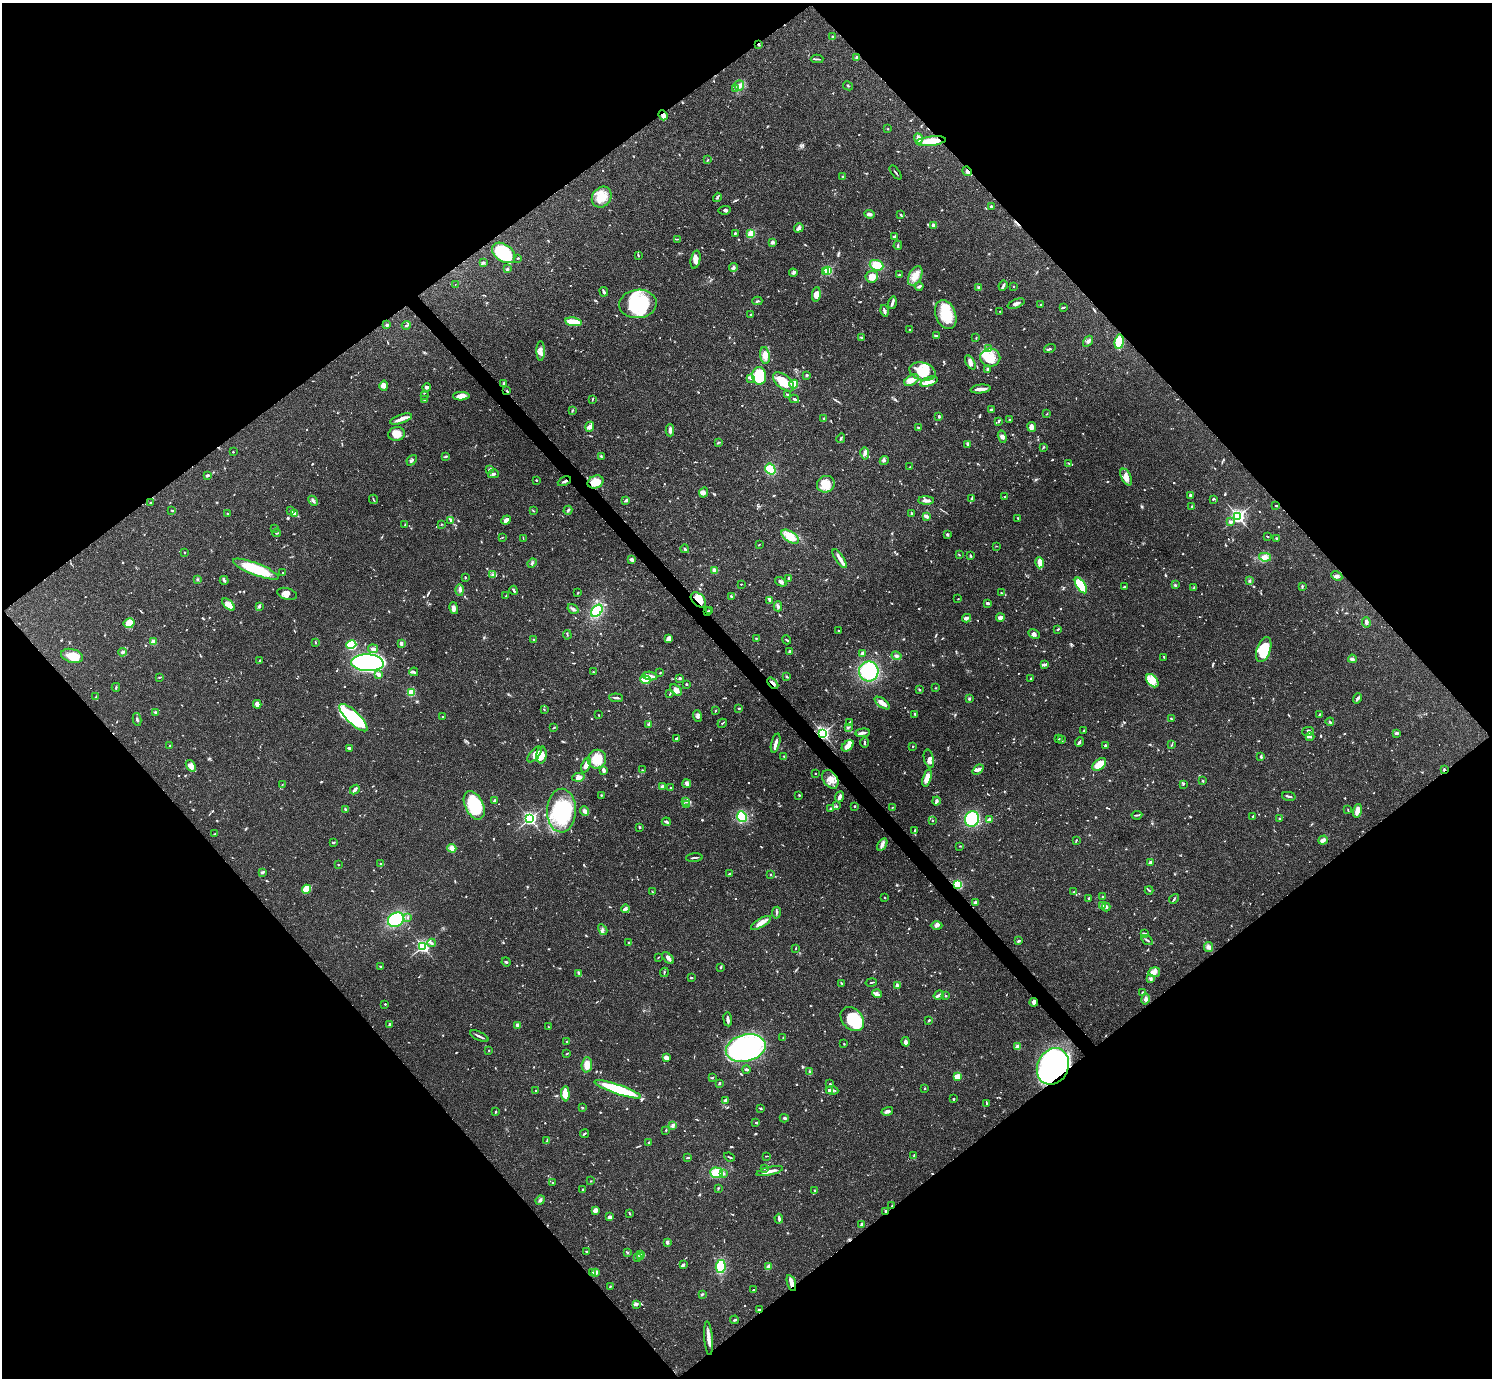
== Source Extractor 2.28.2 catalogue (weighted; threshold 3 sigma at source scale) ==
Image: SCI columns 1-5958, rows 159-5659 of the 5961 x 5958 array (HDU 1 of 3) = the unmasked area's bounding box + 8 px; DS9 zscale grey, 4 x 4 block average (1 PNG px = mean of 4 x 4 image px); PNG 1494 x 1380 px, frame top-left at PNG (2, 3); each listed source drawn as its Kron ellipse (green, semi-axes under 4 px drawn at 4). Shown black and unused: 50% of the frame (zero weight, under 3 of 4 exposures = <1% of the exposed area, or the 3 px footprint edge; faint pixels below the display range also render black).
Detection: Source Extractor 2.28.2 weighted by HDU 2 'WHT'. Background 0.0408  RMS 0.0026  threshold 0.0118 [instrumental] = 3 sigma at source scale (4.5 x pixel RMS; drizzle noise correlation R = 1.50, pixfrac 1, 0.05/0.05 arcsec/px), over >= 5 px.
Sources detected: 1094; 3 too faint to see at this stretch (4 x 4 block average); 7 inside a brighter object's white glare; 8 cosmic-ray / hot-pixel residue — neither listed nor drawn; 32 coinciding with a brighter row at this scale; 77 inside a brighter listed object's ellipse — not listed separately; of the other 967, all 500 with FLUX_AUTO >= 1.02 (the completeness limit of this list) listed and drawn (467 fainter detections not listed), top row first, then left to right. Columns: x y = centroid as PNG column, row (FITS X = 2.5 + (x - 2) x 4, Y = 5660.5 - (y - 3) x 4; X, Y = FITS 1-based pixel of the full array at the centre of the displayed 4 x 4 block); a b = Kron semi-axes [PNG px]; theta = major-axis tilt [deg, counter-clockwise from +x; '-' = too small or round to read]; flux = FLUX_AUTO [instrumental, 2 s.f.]
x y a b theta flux
833 37 3 2 - 1.4
759 44 2 2 - 2.1
856 58 3 2 - 3.8
817 59 6 2 1 2.3
739 86 5 5 - 7.2
848 86 5 2 - 1.8
735 88 3 2 - 1.8
663 115 5 4 - 6.7
888 129 2 2 - 1.1
918 139 5 3 - 7.2
931 141 15 4 6 28
708 160 3 2 - 1.1
967 171 5 4 - 5.2
896 172 8 2 -52 1.9
843 177 4 2 - 1.6
602 197 11 9 51 26
717 197 5 2 - 2.9
991 206 3 2 - 2.4
725 210 6 3 11 2.9
869 214 5 3 - 4.5
901 215 3 2 - 2.3
934 225 4 3 - 6.4
799 228 5 4 - 4
735 233 2 2 - 4.9
751 234 2 2 - 62
895 236 4 2 - 4
677 239 3 2 - 1.3
772 242 3 3 - 4.8
898 245 5 2 - 2.1
504 253 13 8 -36 94
638 255 3 2 - 1.5
518 258 3 2 - 1.5
696 260 9 5 77 7.9
483 263 3 2 - 2.1
876 265 7 5 -20 23
733 268 4 3 - 3.2
507 269 2 2 - 12
828 270 2 2 - 150
826 272 2 2 - 14
793 273 4 3 - 2.8
900 275 3 2 - 1.8
915 276 10 6 62 15
872 277 6 5 - 18
455 284 2 2 - 1.1
919 286 4 2 - 3.7
1003 286 5 2 - 4.5
1013 286 2 2 - 1.3
979 287 2 2 - 14
604 292 5 2 - 3.7
816 294 7 4 83 12
757 301 5 2 - 2.2
892 303 6 3 72 4.5
638 304 19 14 7 110
1016 304 9 3 23 5.5
1041 305 2 2 - 1.9
1063 307 4 2 - 2.2
885 311 6 2 -76 5
1000 311 2 2 - 2.2
751 314 3 2 - 1.2
946 315 15 10 -70 49
573 322 8 2 -10 54
387 325 2 2 - 9.3
406 325 4 2 - 2.1
910 330 2 2 - 2
936 336 4 2 - 4.3
861 337 4 2 - 1.8
976 338 3 2 - 1.1
1088 341 6 3 56 4
1119 342 7 4 83 53
1050 348 6 2 16 2.5
988 349 2 2 - 1.3
541 351 10 3 90 6.8
765 355 8 4 -84 14
990 357 10 9 - 22
970 362 8 4 -58 6.6
987 369 3 3 - 1.9
922 371 13 9 -16 41
806 375 3 2 - 2.3
759 376 9 7 -85 67
750 378 2 2 - 1.4
911 380 8 5 29 12
784 382 12 7 -40 36
929 382 9 4 21 9.8
504 383 3 2 - 1.4
794 384 4 4 - 22
384 386 5 3 - 5.1
426 387 4 3 - 3.4
981 389 10 2 6 15
507 391 3 2 - 1.5
424 395 2 2 - 1.2
788 395 2 2 - 2
461 396 8 3 1 13
592 399 3 2 - 1.1
794 399 5 2 - 4.3
424 400 2 2 - 2.3
572 410 4 2 - 1.4
991 410 3 2 - 4.2
1047 414 3 2 - 1
939 416 3 2 - 2.8
824 418 2 2 - 1.4
401 419 11 3 19 9.9
1009 420 2 2 - 1
999 421 4 2 - 1.8
590 427 5 4 - 5.8
1032 427 5 4 - 8.1
918 428 4 2 - 1.7
670 430 6 3 -89 5.7
396 434 8 7 - 15
1002 437 6 3 -74 4.5
841 438 5 2 - 2.6
719 442 4 2 - 1.6
967 444 4 2 - 1.4
1043 447 4 2 - 1.5
233 452 2 2 - 1.1
865 453 6 4 -81 4.6
446 456 3 2 - 2.7
601 456 4 2 - 1.6
412 460 6 2 48 3.3
884 461 4 2 - 2.3
1069 463 4 2 - 1.3
910 467 3 2 - 1.1
489 469 3 2 - 2
770 469 6 5 - 32
493 474 5 3 - 3.2
207 475 3 2 - 4.1
1126 477 9 5 -63 11
536 480 2 2 - 1.9
564 481 7 2 25 4.1
596 482 8 6 24 26
826 484 9 8 - 23
703 492 5 3 - 6.1
1190 495 2 2 - 3.2
1004 497 4 2 - 1.6
373 499 5 2 - 1.4
972 499 4 2 - 1.5
1213 499 3 2 - 1.6
626 500 3 2 - 3.7
926 500 8 3 -1 6.2
313 501 5 2 - 3.6
151 502 3 2 - 1.1
1276 505 2 2 - 1.6
1192 507 4 2 - 1.8
172 510 3 2 - 1.3
568 510 4 3 - 3.2
291 511 3 3 - 1.8
533 511 3 2 - 1.3
911 513 3 2 - 2.2
227 514 2 2 - 1.4
294 514 4 3 - 3.7
926 516 4 2 - 7.3
1238 516 3 2 - 390
1018 518 2 2 - 1.2
506 520 5 4 - 7.5
450 521 4 3 - 2.2
1230 521 3 2 - 3.5
441 524 2 2 - 1.1
405 525 2 2 - 1.5
275 528 2 2 - 1.2
277 533 4 2 - 1.4
947 534 3 2 - 2.8
1268 536 3 2 - 1.3
502 537 2 2 - 2
790 537 10 5 -35 26
523 538 3 2 - 1.1
1277 538 3 3 - 2.1
759 545 2 2 - 1.1
996 546 2 2 - 1.1
685 549 4 2 - 1.7
184 552 2 2 - 4.2
959 555 3 2 - 1.3
971 556 4 2 - 1.5
1265 557 6 4 -10 6.3
632 559 4 3 - 4.8
840 559 11 4 -56 8.4
532 563 5 2 - 2.2
1040 563 6 2 -76 18
256 569 24 6 -21 80
714 570 4 3 - 4.3
283 573 2 2 - 2.2
493 575 3 3 - 2.5
1337 576 5 3 - 4.4
465 577 2 2 - 2.7
789 578 2 2 - 2.1
198 580 3 2 - 1.6
224 580 4 2 - 2.6
1250 581 3 2 - 1.5
781 582 6 3 -34 4.5
741 584 2 2 - 1.2
1081 585 9 4 -57 91
1175 585 3 2 - 1.7
1302 586 4 2 - 1.6
1124 587 3 2 - 2
1194 587 4 2 - 1.7
460 590 6 2 -87 2.9
514 590 4 2 - 2.5
578 593 3 2 - 1.1
1001 593 2 2 - 1.4
287 594 10 6 -16 9.9
506 596 3 2 - 1.2
731 596 2 2 - 3.3
958 599 2 2 - 1.5
698 600 9 6 -44 21
770 601 4 3 - 2.3
987 603 3 3 - 2.2
228 605 8 3 -41 23
259 606 3 3 - 2.5
778 606 5 3 - 2.8
454 608 6 2 -77 6.2
573 609 6 2 -32 3.8
710 610 4 2 - 1.5
597 611 7 4 47 54
708 611 3 2 - 1.8
1000 617 4 3 - 8
967 618 4 3 - 5.8
1366 622 5 3 - 3.8
129 623 6 5 - 18
1058 629 3 2 - 1.7
839 631 3 2 - 1.1
1034 634 6 4 -28 5.8
567 635 5 2 - 1.3
756 638 2 2 - 2.2
534 639 2 2 - 2
669 639 4 3 - 11
787 640 5 2 - 1.8
154 642 2 2 - 54
315 642 3 2 - 1.2
401 643 3 2 - 5.7
351 645 5 4 - 81
373 649 5 3 - 5.8
1264 649 13 7 72 58
790 651 3 2 - 4.5
122 652 4 3 - 2.7
863 653 3 2 - 4.1
72 656 11 6 -16 29
896 656 5 3 - 3.2
1164 657 2 2 - 1.1
1352 659 4 3 - 4.3
260 661 4 2 - 3.4
367 663 16 8 -4 600
1044 665 4 2 - 2.5
869 671 10 9 - 110
414 672 4 2 - 2.7
593 672 2 2 - 1.2
660 673 2 2 - 1.4
379 674 4 3 - 5.4
650 676 7 4 -7 7.2
159 677 4 2 - 1.2
786 677 2 2 - 1.9
680 678 2 2 - 4.5
1031 678 3 2 - 1.3
645 680 5 3 - 37
1152 681 7 5 -52 12
773 683 7 2 -49 5.8
686 684 3 2 - 1.8
116 687 4 2 - 1.6
935 688 2 2 - 1.5
676 690 7 4 -40 9.2
919 690 2 2 - 1.2
412 692 4 3 - 35
670 694 4 2 - 1.6
96 697 4 2 - 1.4
616 698 7 2 -6 3.9
1358 698 5 2 - 4.8
969 699 2 2 - 2.2
882 703 9 3 -37 15
257 704 4 2 - 9.8
739 708 3 2 - 1.9
544 709 3 2 - 1.1
715 711 3 2 - 1.4
155 712 3 2 - 3.7
915 714 2 2 - 2
598 715 2 2 - 1.1
1319 715 4 2 - 1.3
698 716 6 4 -69 4.3
443 717 3 2 - 1.7
353 718 18 6 -44 71
137 719 6 2 -78 2.7
1171 719 2 2 - 1.4
850 722 3 2 - 1.7
1330 722 4 2 - 2.1
722 723 5 2 - 1.4
648 725 3 3 - 1.9
848 727 4 2 - 1.7
554 728 4 2 - 1.2
1084 731 2 2 - 1.4
1308 731 6 3 13 3.6
823 733 2 2 - 380
863 733 7 2 5 6.1
1396 733 3 2 - 4.2
1310 737 4 2 - 2.3
677 738 4 2 - 2.5
1058 739 2 2 - 1.3
1062 739 2 2 - 1.3
864 742 5 2 - 2.2
1079 742 5 2 - 2.3
776 743 10 2 75 8.2
1172 744 3 2 - 1.1
170 746 2 2 - 1.1
848 746 7 4 39 14
913 746 2 2 - 1.3
1105 746 3 2 - 3.1
349 748 3 2 - 3.3
535 754 9 5 50 12
541 755 8 5 84 19
784 757 3 2 - 1.2
1261 757 4 2 - 2.1
597 759 9 9 - 33
929 759 9 5 -76 7.2
1099 764 8 5 40 30
586 765 8 4 68 8.8
191 766 6 4 -54 10
603 770 3 2 - 6.2
642 770 3 2 - 1.2
978 770 6 3 39 5.4
1444 770 3 2 - 1.7
815 774 2 2 - 1
579 777 6 4 8 6.6
927 778 9 3 74 18
830 779 10 7 -54 15
1203 781 2 2 - 2
687 784 4 4 - 4.1
1183 784 3 2 - 1.6
282 785 2 2 - 1.1
662 786 4 3 - 4
671 788 2 2 - 1.9
355 790 5 2 - 4.6
601 795 2 2 - 1.2
799 796 3 2 - 1.2
1289 796 7 2 -13 3
840 797 6 3 66 6
494 801 4 2 - 2.6
686 801 4 2 - 3.2
936 801 4 2 - 4.7
686 804 2 2 - 1.2
474 805 15 9 -64 71
836 806 2 2 - 1.3
854 806 2 2 - 1.4
892 807 3 2 - 1.1
345 809 3 2 - 1.4
830 809 3 2 - 2
1348 810 3 2 - 1.1
562 811 22 14 89 130
585 811 4 3 - 5.5
1357 811 7 3 75 15
1137 815 5 2 - 2.2
742 817 5 4 - 60
1252 817 2 2 - 1.3
530 819 3 2 - 340
972 819 8 7 - 78
989 819 4 2 - 4
1279 819 2 2 - 1.1
933 821 2 2 - 1.1
666 822 4 2 - 3.2
639 827 2 2 - 1.9
915 831 3 2 - 1.9
215 834 4 2 - 1.5
1076 840 2 2 - 1.3
1323 840 5 3 - 7.2
333 842 3 2 - 1.7
882 845 7 3 56 4.9
960 846 3 2 - 1.1
452 848 4 4 - 13
694 858 8 2 5 3
1150 862 3 3 - 3
381 863 3 2 - 2.3
338 864 2 2 - 1
263 872 4 2 - 1.9
730 874 3 3 - 2.1
771 875 2 2 - 3.8
958 884 4 3 - 36
307 889 4 3 - 35
1149 890 4 2 - 1.8
652 892 2 2 - 1.3
1074 892 2 2 - 1.4
884 897 2 2 - 1
1103 897 2 2 - 2.6
1089 898 2 2 - 2.7
1174 899 5 2 - 2
975 902 2 2 - 4.1
1102 905 3 3 - 4.9
1106 907 4 3 - 4.4
625 909 4 3 - 3.8
776 913 6 2 81 2.6
408 918 2 2 - 1.7
396 920 8 6 32 110
761 923 11 4 32 13
937 925 6 3 0 4.5
603 930 6 2 -59 3.5
1144 933 4 2 - 1.9
1147 940 6 2 -31 2.3
1019 941 3 2 - 1.6
432 943 4 2 - 1.9
629 943 3 2 - 2
423 946 2 2 - 350
1208 947 5 4 - 5.3
796 948 2 2 - 1.1
658 957 2 2 - 1.2
668 958 7 3 -46 5.7
506 962 4 2 - 1.9
381 967 4 2 - 1.4
721 967 2 2 - 2.2
664 972 5 2 - 1.4
1154 972 6 5 - 7.5
579 973 3 2 - 3.2
691 978 3 2 - 1.3
1150 979 4 3 - 2.8
871 982 6 2 12 1.7
842 983 3 2 - 2.4
897 986 3 2 - 5.2
1142 992 2 2 - 1.3
877 994 5 3 - 4.6
939 995 5 2 - 3.6
946 996 2 2 - 2.1
1145 999 5 4 - 4.4
1034 1002 4 3 - 6.1
385 1004 2 2 - 2.2
728 1019 7 2 -83 6.4
852 1019 13 10 -47 69
929 1020 3 2 - 2.1
390 1024 4 2 - 3.2
518 1025 2 2 - 1.5
548 1027 2 2 - 1.1
479 1036 10 2 -25 4.3
783 1038 2 2 - 1.1
567 1042 4 2 - 2.4
906 1042 5 3 - 6.9
844 1044 2 2 - 1.1
1018 1047 2 2 - 52
746 1048 20 13 14 290
489 1050 2 2 - 1.3
567 1054 4 2 - 1.5
666 1057 3 3 - 8
587 1065 7 5 86 15
1053 1066 19 15 64 490
746 1069 4 2 - 2.9
810 1072 4 3 - 2.4
957 1077 4 2 - 27
712 1078 3 2 - 2.1
720 1083 2 2 - 8.3
830 1084 3 2 - 1.3
924 1088 2 2 - 1.4
618 1089 24 4 -19 110
536 1090 3 2 - 2.2
829 1090 3 2 - 3.9
832 1090 6 2 -5 3.8
565 1094 7 3 -87 28
954 1099 2 2 - 1.8
725 1101 4 3 - 4.9
986 1103 3 2 - 1.3
582 1108 2 2 - 2.3
761 1109 3 2 - 1.2
887 1111 6 3 15 4.6
496 1112 2 2 - 1.6
784 1118 4 2 - 2.3
756 1123 3 2 - 2.4
673 1125 4 2 - 2.7
666 1130 2 2 - 1.6
584 1133 4 2 - 1.9
547 1141 2 2 - 1
649 1142 3 2 - 1.4
766 1156 2 2 - 1.1
914 1156 2 2 - 1.1
729 1157 5 2 - 1.7
688 1158 3 2 - 2
764 1169 3 2 - 1
770 1171 13 2 13 11
717 1173 6 5 - 37
723 1174 3 2 - 2.1
591 1181 2 2 - 1.2
553 1183 2 2 - 2.2
718 1189 3 2 - 1.2
582 1190 3 2 - 1.5
815 1191 3 2 - 1.3
540 1200 5 2 - 2.7
892 1206 2 2 - 1.2
595 1210 4 3 - 6.7
885 1211 2 2 - 3.4
629 1213 4 2 - 1.2
609 1217 3 2 - 6.9
779 1219 5 2 - 4.7
862 1225 4 2 - 4.9
667 1242 3 3 - 3.1
586 1251 3 2 - 1.1
627 1253 2 2 - 1.2
640 1254 3 2 - 2.3
640 1257 4 2 - 1.9
638 1258 3 2 - 2.2
683 1264 4 2 - 2.2
721 1266 6 5 - 44
768 1267 3 3 - 11
596 1272 2 2 - 21
593 1273 3 2 - 1.3
791 1283 8 3 -73 13
610 1286 2 2 - 1.2
754 1289 3 2 - 1.1
702 1294 3 2 - 2
636 1304 4 3 - 4.1
759 1310 2 2 - 5.9
735 1320 4 2 - 1.9
708 1338 17 3 -85 14
Overlapping masked pixels (flux is a lower limit): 17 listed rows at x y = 759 44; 663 115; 931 141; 967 171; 507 391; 564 481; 596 482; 698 600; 708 611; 773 683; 823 733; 1444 770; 1034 1002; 1053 1066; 892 1206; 885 1211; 791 1283
Diffuse or blended objects may show on this block-average render without a row.